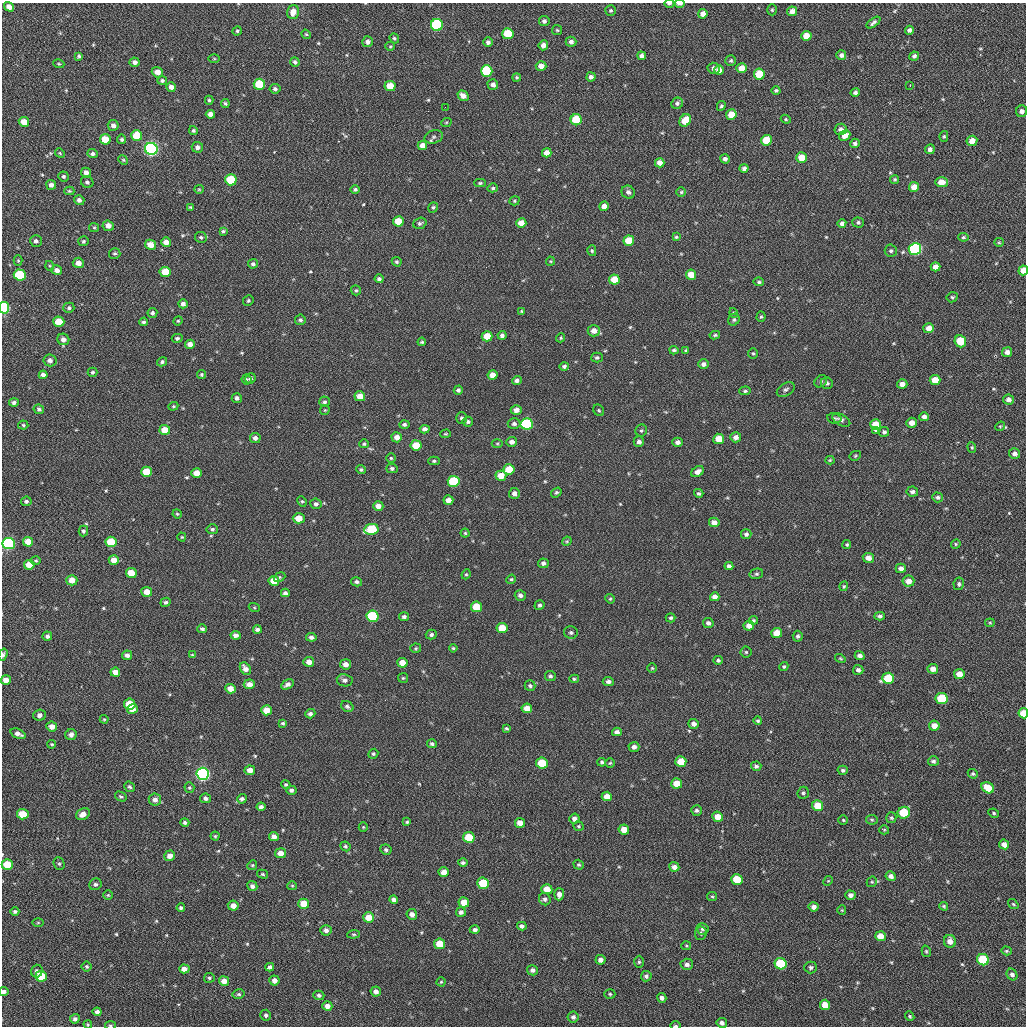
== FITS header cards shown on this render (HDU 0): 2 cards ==
NAXIS1  =                 1024 / length of data axis 1
NAXIS2  =                 1024 / length of data axis 2

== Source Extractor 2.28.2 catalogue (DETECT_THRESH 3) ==
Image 1024 x 1024 px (HDU 0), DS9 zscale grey, 1 PNG px = 1 image px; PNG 1028 x 1028 px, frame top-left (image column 1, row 1024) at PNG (2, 3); each listed source drawn as its Kron ellipse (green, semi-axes under 4 px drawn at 4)
Background 48.8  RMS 11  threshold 31.7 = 3 sigma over >= 5 px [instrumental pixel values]
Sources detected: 551; of the 551, the 500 brightest by FLUX_AUTO listed and drawn (51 fainter detections omitted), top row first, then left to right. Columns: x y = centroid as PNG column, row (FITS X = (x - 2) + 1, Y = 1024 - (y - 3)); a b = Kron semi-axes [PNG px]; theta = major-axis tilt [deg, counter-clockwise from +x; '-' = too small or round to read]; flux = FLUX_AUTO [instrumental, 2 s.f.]
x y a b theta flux
669 4 5 2 - 1200
679 4 5 3 - 2400
9 7 5 4 - 3800
611 10 5 5 - 1200
772 10 5 4 - 1000
792 11 5 4 - 4100
293 12 7 5 73 6900
703 14 5 4 - 4200
544 21 5 5 - 1800
873 23 8 4 37 2000
437 25 6 6 - 83000
557 30 5 5 - 950
909 30 4 4 - 1900
237 31 5 4 - 1100
306 34 5 4 - 850
508 34 5 5 - 25000
806 36 5 5 - 6900
394 38 5 4 - 1100
368 42 5 5 - 2900
488 42 5 4 - 2000
571 42 5 5 - 2500
543 45 5 5 - 4200
390 46 5 4 - 810
841 55 5 5 - 2400
79 56 4 3 - 1200
642 56 4 4 - 2700
914 56 5 4 - 1900
214 59 6 4 -1 740
731 61 5 5 - 1200
135 62 5 4 - 2600
295 62 5 4 - 1600
59 64 5 4 - 810
541 66 5 5 - 5900
714 68 6 5 - 2700
742 68 5 5 - 8600
719 70 5 4 - 3600
487 71 6 6 - 51000
157 72 6 5 - 5000
759 74 5 5 - 20000
517 77 4 4 - 960
591 77 4 4 - 2600
162 80 5 4 - 1400
259 84 6 5 - 29000
493 84 5 5 - 2900
910 85 3 2 - 3500
390 86 5 5 - 11000
171 87 5 4 - 4200
275 89 5 5 - 1500
776 90 4 4 - 1200
855 92 4 4 - 2100
463 96 6 5 - 4800
209 100 4 4 - 1100
225 103 4 3 - 1100
677 103 6 5 - 1700
721 106 5 3 - 1200
445 107 2 2 - 2700
1022 111 6 5 - 2900
210 114 4 4 - 3700
731 115 5 5 - 12000
786 119 5 4 - 920
576 120 5 5 - 31000
685 120 7 5 55 12000
24 122 5 5 - 8500
446 123 5 3 - 750
113 125 5 5 - 2600
841 129 6 5 - 2800
193 131 4 4 - 1100
137 135 5 5 - 19000
845 135 6 5 - 5900
944 136 5 4 - 1000
434 137 9 6 15 2000
105 139 5 5 - 14000
122 139 5 4 - 1300
766 140 5 5 - 19000
972 141 5 5 - 6400
855 143 5 4 - 1800
422 146 4 4 - 4700
197 147 5 5 - 2700
151 149 6 6 - 260000
930 149 5 4 - 2500
60 153 5 4 - 900
547 153 5 4 - 5100
93 154 5 4 - 1700
801 158 5 5 - 11000
725 159 5 4 - 2400
123 160 5 4 - 920
660 163 5 4 - 4800
744 168 4 4 - 2400
86 173 5 4 - 3800
64 176 5 5 - 1500
895 179 5 4 - 1100
231 180 6 5 - 28000
87 182 6 5 - 1900
941 182 6 5 - 7900
480 183 6 4 1 1100
51 185 5 5 - 2700
914 187 5 5 - 6600
493 188 5 4 - 1300
199 189 5 4 - 760
355 189 4 4 - 1400
69 191 5 4 - 1100
628 192 7 6 - 2600
681 192 4 4 - 1000
79 200 5 5 - 2400
515 201 5 4 - 890
604 206 5 4 - 5400
190 207 4 3 - 850
433 207 5 4 - 1200
398 221 5 5 - 13000
858 222 5 5 - 1400
420 223 7 5 19 1500
521 223 5 5 - 6900
842 223 4 4 - 2700
108 226 5 5 - 4600
94 227 5 4 - 800
223 231 4 4 - 1200
201 237 6 5 - 1400
676 237 4 4 - 1000
963 237 5 4 - 1000
36 241 6 5 - 2100
83 241 5 5 - 1400
629 241 5 5 - 17000
166 242 5 5 - 5100
999 242 5 4 - 900
151 245 5 5 - 7300
915 249 6 6 - 140000
592 251 5 4 - 1000
891 251 6 6 - 1700
115 253 6 5 - 1300
18 260 5 4 - 810
550 261 4 4 - 770
397 262 5 4 - 1200
78 263 5 5 - 5000
253 264 5 5 - 1700
50 266 5 3 - 750
936 267 5 4 - 4400
57 270 5 4 - 3700
1023 270 5 4 - 8600
165 272 5 5 - 15000
20 275 6 5 - 39000
691 275 5 5 - 11000
379 279 4 3 - 1600
614 279 5 5 - 15000
759 282 5 4 - 1200
356 290 5 5 - 1100
952 297 6 5 - 1100
248 301 5 5 - 1100
183 304 5 4 - 2700
4 308 5 5 - 80000
69 308 5 5 - 1400
521 311 4 3 - 720
152 313 5 5 - 1400
734 313 5 3 - 740
761 317 5 4 - 1000
300 320 5 5 - 1400
734 320 6 5 - 1400
178 321 5 4 - 760
59 322 5 5 - 16000
144 322 4 4 - 1300
929 328 5 5 - 6500
594 331 6 5 - 4800
502 335 4 4 - 2200
715 335 5 3 - 1100
487 336 5 5 - 14000
177 338 5 4 - 1400
561 338 5 4 - 810
63 339 6 5 - 3600
960 341 6 5 - 15000
422 342 4 4 - 1000
190 344 5 4 - 4300
674 350 5 3 - 1200
686 350 4 4 - 1100
1007 352 5 5 - 3400
753 353 5 4 - 1000
597 357 6 5 - 1200
50 360 6 6 - 2900
162 362 5 4 - 1300
703 364 5 5 - 2900
564 366 5 4 - 1700
93 372 5 4 - 1400
43 375 4 4 - 2700
201 375 4 4 - 1100
493 375 5 5 - 5700
250 378 5 5 - 1800
246 379 5 5 - 1200
517 380 5 4 - 2300
935 380 5 5 - 9900
821 381 7 5 43 1200
827 383 6 5 - 1900
902 384 5 4 - 4200
786 389 10 6 31 2100
458 390 5 4 - 1700
745 391 5 4 - 1300
360 396 5 5 - 8300
237 398 5 5 - 2100
1008 399 5 5 - 2900
324 402 5 5 - 1500
14 403 5 4 - 2100
173 406 5 4 - 810
39 409 5 4 - 1600
325 410 5 4 - 790
516 410 5 5 - 4200
599 410 6 5 - 1100
924 417 5 4 - 3000
461 418 6 5 - 1500
834 418 7 5 -8 1200
841 420 10 5 -30 2400
468 422 5 5 - 1700
912 423 5 5 - 5000
404 424 5 4 - 1500
514 424 6 5 - 2000
527 424 6 5 - 76000
875 424 5 5 - 12000
23 425 5 4 - 1000
1000 426 5 4 - 900
425 429 5 4 - 2700
165 430 5 5 - 12000
876 430 3 3 - 1400
641 431 6 5 - 1300
884 432 5 5 - 1700
445 434 5 4 - 770
397 437 5 5 - 4500
736 437 5 5 - 3100
255 438 5 5 - 2900
719 439 5 5 - 13000
512 442 5 5 - 3400
639 442 5 5 - 2300
677 442 5 4 - 2800
497 443 5 3 - 770
364 444 5 4 - 1100
416 445 5 5 - 15000
972 447 5 4 - 960
1015 454 5 5 - 2900
855 456 6 4 28 1000
391 458 4 4 - 980
830 460 4 4 - 880
434 461 5 4 - 1300
392 468 5 4 - 1600
509 469 5 5 - 16000
361 470 5 4 - 1200
147 472 5 5 - 15000
697 472 7 5 32 3500
197 473 5 5 - 7700
501 476 5 5 - 11000
454 481 6 5 - 43000
556 492 5 4 - 1100
912 492 6 5 - 2100
514 493 5 5 - 3600
699 493 5 4 - 1400
938 497 5 5 - 1600
448 500 5 4 - 4400
26 501 5 5 - 1400
302 501 5 4 - 1000
316 504 6 5 - 2100
378 506 5 4 - 4500
177 514 4 4 - 760
299 518 6 5 - 9400
714 522 5 4 - 4300
212 529 6 5 - 1500
371 529 7 5 9 40000
83 531 5 4 - 1500
465 533 4 4 - 950
746 534 5 5 - 1700
182 537 4 4 - 730
567 541 5 4 - 800
28 542 5 5 - 7500
111 542 5 5 - 22000
9 543 6 5 - 130000
847 544 4 4 - 1200
956 544 5 4 - 970
868 558 5 5 - 4300
114 560 5 4 - 6100
36 561 5 4 - 970
543 563 5 5 - 2100
29 565 5 5 - 10000
729 566 4 4 - 2000
901 568 5 4 - 3000
131 573 5 5 - 13000
466 574 5 4 - 940
756 574 7 5 13 1500
279 577 6 4 22 950
511 579 5 4 - 920
72 580 5 5 - 6500
274 581 5 5 - 11000
908 581 6 5 - 4900
356 582 5 4 - 1700
959 584 6 5 - 1600
844 586 5 4 - 940
147 592 5 5 - 6700
285 593 4 4 - 2100
520 595 5 5 - 2300
715 597 5 4 - 3700
610 599 5 4 - 880
166 602 5 4 - 1600
539 605 5 4 - 1400
254 607 5 3 - 770
476 607 5 5 - 18000
372 616 6 5 - 56000
880 616 5 4 - 1500
404 617 5 4 - 1900
671 618 5 4 - 1100
753 620 4 4 - 1200
708 623 5 5 - 2300
990 623 4 4 - 770
749 626 5 5 - 4200
502 628 5 5 - 12000
202 629 5 4 - 1600
257 629 4 3 - 1800
571 633 7 6 - 1700
777 633 5 5 - 10000
431 634 5 4 - 1600
236 635 5 4 - 2800
47 636 5 4 - 2100
798 636 5 5 - 1600
311 637 5 4 - 1800
416 648 5 4 - 930
453 648 4 4 - 970
746 652 5 5 - 1100
3 655 6 4 72 2100
127 655 5 5 - 2700
192 655 4 4 - 880
860 655 5 4 - 2700
840 659 5 4 - 830
718 660 5 4 - 1300
309 662 5 5 - 4100
402 663 5 5 - 6700
346 664 5 5 - 4000
784 666 5 4 - 1100
652 668 4 4 - 880
245 669 7 5 -53 4200
933 669 5 5 - 4700
858 670 5 5 - 2200
115 672 5 4 - 5100
959 674 5 5 - 6900
550 676 5 5 - 1600
403 678 5 5 - 870
888 678 6 5 - 30000
574 679 5 4 - 980
6 680 5 4 - 5800
345 680 8 6 -10 2400
608 681 5 4 - 2400
249 684 5 5 - 4100
287 684 7 4 30 2700
530 686 5 5 - 1500
230 689 5 4 - 6500
941 698 6 5 - 35000
130 704 5 5 - 17000
347 706 6 5 - 1700
527 708 5 5 - 7400
132 709 5 4 - 6700
267 710 5 5 - 9700
1023 713 5 4 - 14000
310 714 5 4 - 2100
39 715 6 5 - 2800
104 719 4 4 - 770
758 721 4 4 - 980
283 723 4 3 - 970
693 724 5 5 - 3400
52 726 5 5 - 4900
934 726 5 5 - 5100
506 728 4 3 - 1100
617 732 5 4 - 2600
18 734 8 4 -22 3700
71 735 6 5 - 2900
52 744 4 3 - 890
432 744 5 4 - 1600
634 747 5 5 - 2600
373 754 5 4 - 1200
933 761 5 5 - 1700
602 762 4 4 - 1100
681 762 5 5 - 13000
542 763 6 5 - 20000
610 763 5 4 - 900
756 766 5 4 - 1400
250 770 5 4 - 4800
843 770 5 4 - 1600
203 774 6 6 - 260000
973 774 5 4 - 1100
677 783 5 5 - 9800
286 785 5 4 - 1000
130 787 6 5 - 1300
189 788 5 5 - 980
988 788 6 5 - 15000
291 790 5 4 - 1700
803 793 6 5 - 1400
121 796 6 4 -29 1200
607 796 5 4 - 5800
205 798 5 4 - 1900
242 799 5 4 - 1800
155 800 6 6 - 3300
818 806 5 5 - 14000
261 807 4 4 - 1800
697 810 5 5 - 1500
904 813 6 6 - 31000
994 813 5 4 - 990
23 814 5 5 - 14000
83 814 7 5 29 4800
718 817 5 5 - 8000
891 818 5 5 - 1200
574 819 5 5 - 2900
843 820 4 4 - 890
872 820 5 4 - 990
407 822 4 3 - 940
185 823 5 4 - 1500
520 823 5 5 - 6600
579 826 5 4 - 990
363 827 5 4 - 780
624 830 5 5 - 8500
884 830 5 4 - 770
215 836 4 4 - 900
274 836 5 4 - 3500
469 837 6 5 - 26000
1004 844 5 4 - 4300
345 846 5 4 - 1200
386 850 5 5 - 1500
281 853 5 5 - 5200
170 856 5 5 - 4400
463 863 5 4 - 1400
7 864 5 5 - 18000
59 864 6 5 - 1200
252 865 5 4 - 860
579 865 5 4 - 1200
674 867 5 4 - 3200
444 872 5 5 - 6300
262 874 5 4 - 960
891 876 5 4 - 3300
737 879 6 5 - 20000
828 881 5 4 - 770
872 882 5 5 - 870
483 883 6 5 - 30000
95 884 6 6 - 1600
252 886 5 5 - 2300
292 886 5 4 - 780
547 889 5 5 - 9500
559 894 6 5 - 3500
108 895 4 4 - 820
850 895 5 4 - 3100
712 896 5 4 - 970
545 899 6 6 - 1800
394 900 4 4 - 2800
464 902 5 5 - 9000
304 904 5 5 - 12000
1013 904 5 3 - 890
233 906 5 5 - 4800
944 906 4 4 - 920
814 907 5 4 - 3100
181 908 4 4 - 1500
842 910 4 4 - 750
15 911 4 4 - 1300
461 912 5 5 - 1900
412 914 5 5 - 3200
368 917 5 5 - 8200
38 923 6 4 1 740
522 926 5 4 - 2100
702 929 6 5 - 1500
326 930 5 5 - 2700
475 930 5 4 - 1900
701 933 7 5 82 1700
354 934 6 4 4 890
880 936 5 5 - 8500
950 941 6 6 - 5200
440 944 5 5 - 15000
686 946 5 4 - 780
926 951 6 4 -75 860
1006 951 5 4 - 970
600 960 5 5 - 3200
983 960 6 5 - 36000
639 962 6 5 - 1200
687 964 6 5 - 2600
781 964 6 5 - 36000
87 966 5 5 - 1100
270 967 4 4 - 1900
811 967 6 6 - 1600
184 969 5 4 - 4300
533 970 6 5 - 2200
37 971 6 5 - 2400
1012 974 6 5 - 2200
41 976 6 5 - 25000
646 976 5 5 - 1700
209 978 5 5 - 1200
274 980 5 5 - 3500
224 981 5 5 - 5900
441 982 4 4 - 870
4 991 4 4 - 1800
376 991 5 5 - 3000
239 994 6 4 12 1100
610 994 5 4 - 1100
319 995 5 4 - 1600
662 998 5 4 - 2300
825 1005 5 5 - 9300
327 1006 5 4 - 3900
97 1012 4 4 - 2800
266 1015 5 5 - 1500
910 1016 5 4 - 920
573 1017 5 5 - 2100
75 1019 5 4 - 1800
722 1023 5 4 - 2600
88 1024 4 3 - 730
110 1025 5 3 - 780
675 1026 5 3 - 990
At the frame edge (FLAGS 8, measured only in part): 12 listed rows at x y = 669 4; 679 4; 1023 270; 4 308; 9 543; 3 655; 1023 713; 7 864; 4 991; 88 1024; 110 1025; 675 1026
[51 fainter detections neither listed nor drawn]